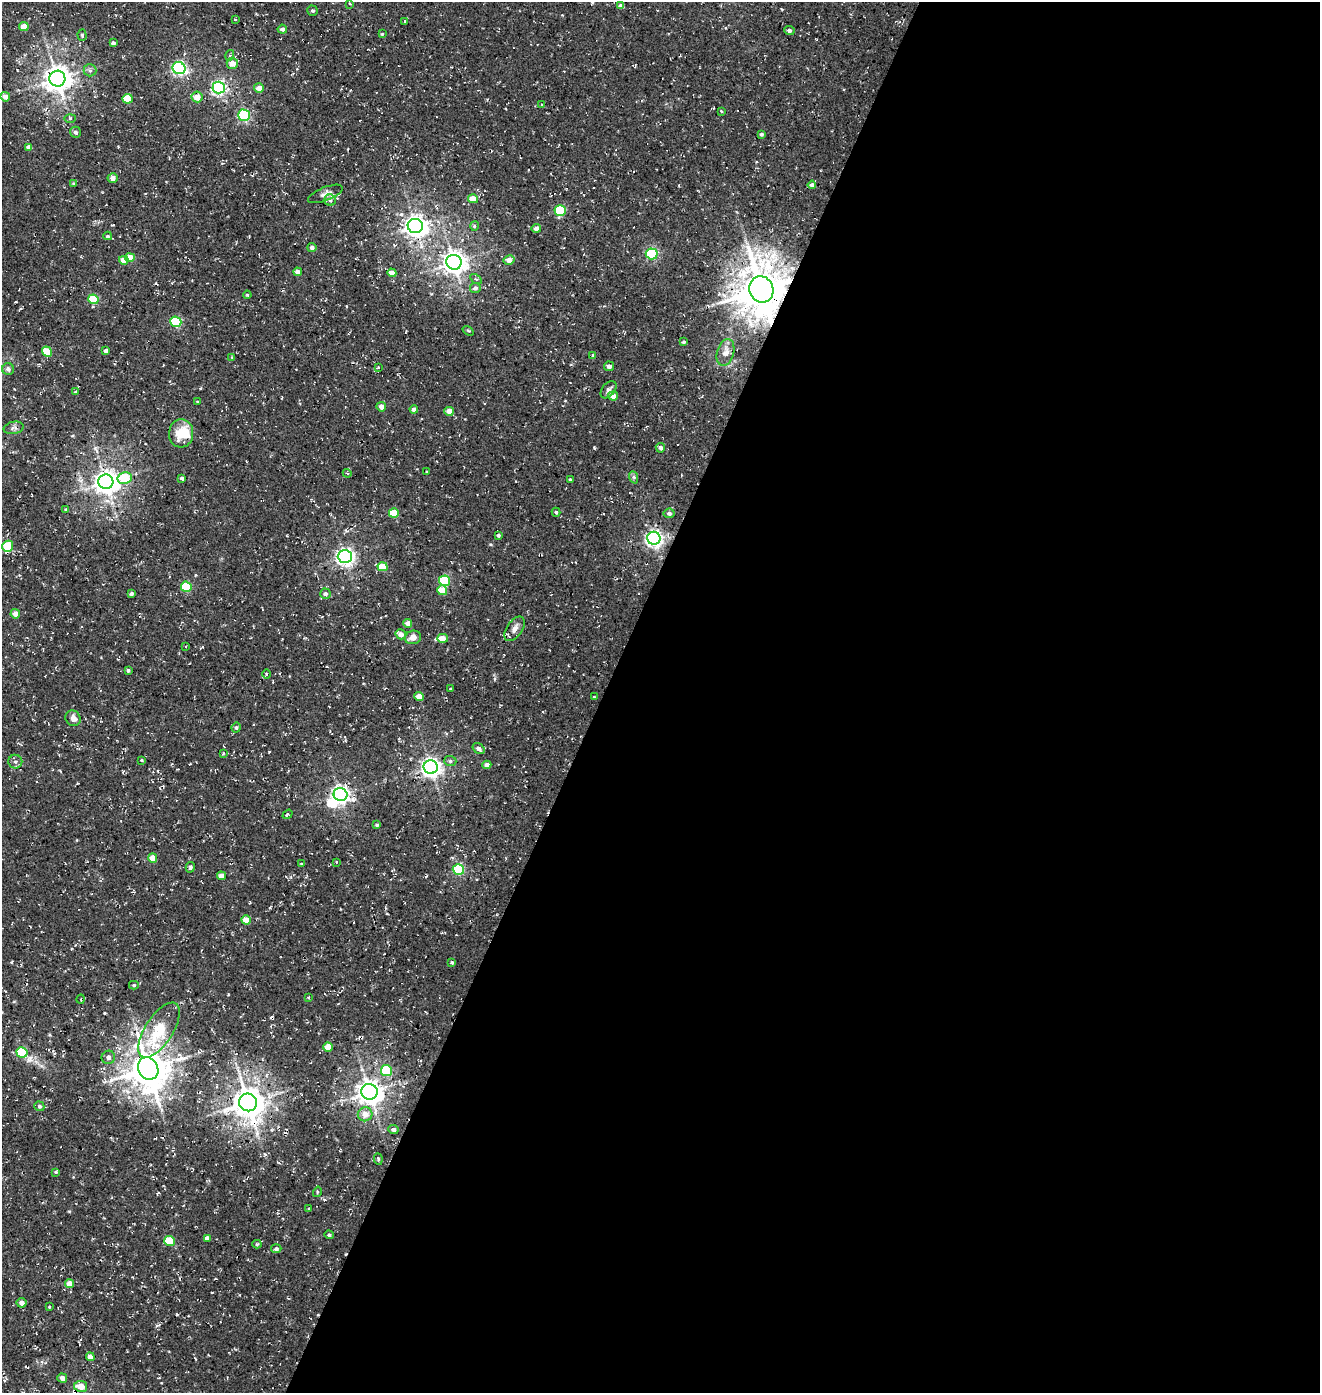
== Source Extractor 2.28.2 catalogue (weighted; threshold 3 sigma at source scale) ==
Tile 12 of 4 x 4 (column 4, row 3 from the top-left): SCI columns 4285-5602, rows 1512-2902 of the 5867 x 5812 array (HDU 1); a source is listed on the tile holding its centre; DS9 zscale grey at full resolution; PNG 1322 x 1395 px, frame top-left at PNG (2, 2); each listed source drawn as its Kron ellipse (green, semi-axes under 4 px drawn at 4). Shown black and unused: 54% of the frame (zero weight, under 3 of 4 exposures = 8% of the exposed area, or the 3 px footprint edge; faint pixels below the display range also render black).
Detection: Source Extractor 2.28.2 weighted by HDU 2 'WHT'; one run over the whole footprint, this tile lists its part. Background 0.00286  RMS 0.0023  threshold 0.0102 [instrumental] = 3 sigma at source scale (4.5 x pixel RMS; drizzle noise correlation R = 1.50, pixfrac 1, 0.0396/0.0396 arcsec/px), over >= 5 px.
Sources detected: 162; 2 inside a brighter object's white glare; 2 cosmic-ray / hot-pixel residue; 1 long thin detection or spike segment (spike, bleed or trail) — neither listed nor drawn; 2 inside a brighter listed object's ellipse — not listed separately; the other 155 listed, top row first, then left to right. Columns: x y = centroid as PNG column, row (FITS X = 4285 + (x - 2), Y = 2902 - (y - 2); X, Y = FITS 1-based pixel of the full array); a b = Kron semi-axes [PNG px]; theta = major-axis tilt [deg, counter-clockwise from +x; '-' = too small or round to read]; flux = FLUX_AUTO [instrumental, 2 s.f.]
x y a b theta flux
350 4 3 2 - 0.17
621 6 4 4 - 1.1
313 11 5 5 - 0.44
235 19 4 3 - 0.17
405 21 4 2 - 0.22
24 27 4 4 - 3
282 29 5 4 - 0.76
789 30 5 4 - 0.63
382 34 3 3 - 0.26
82 35 5 4 - 0.36
113 43 4 4 - 0.68
230 55 5 4 - 0.29
232 63 5 5 - 2.2
179 68 6 5 - 43
90 70 6 6 - 0.55
57 79 8 8 - 250
219 87 6 6 - 47
259 88 5 4 - 1.9
5 97 5 4 - 1.7
197 97 5 5 - 2.2
127 99 5 5 - 6.9
542 105 4 3 - 0.3
721 111 4 3 - 0.22
244 115 6 5 - 26
70 118 6 4 2 0.37
75 132 5 5 - 0.64
761 134 3 3 - 0.42
28 147 4 4 - 0.99
113 178 5 4 - 1.4
74 184 4 3 - 0.29
812 185 4 4 - 0.87
325 194 18 6 21 1.3
473 199 5 4 - 2.7
330 200 5 5 - 0.49
560 211 5 5 - 14
415 226 7 7 - 160
474 226 5 3 - 0.35
536 228 5 4 - 1.1
108 236 4 3 - 0.31
312 247 4 4 - 0.79
652 254 6 5 - 25
130 258 5 4 - 3.4
124 260 5 4 - 2.3
509 260 5 5 - 1.6
454 262 8 7 - 190
298 272 4 4 - 1.1
392 273 4 4 - 2
476 279 6 4 -31 0.33
475 288 5 5 - 0.74
761 289 13 12 - 840
247 295 4 3 - 0.24
93 299 5 5 - 9.8
176 322 5 5 - 19
468 331 6 3 -36 0.28
683 342 4 4 - 0.39
106 351 4 4 - 0.89
47 352 5 5 - 5.4
725 352 14 8 73 1.6
593 355 4 3 - 0.35
232 357 3 3 - 0.27
609 366 5 4 - 0.8
378 367 4 2 - 0.19
8 369 6 6 - 0.76
608 390 10 6 51 0.81
75 392 4 3 - 0.23
613 396 5 4 - 2
198 402 4 3 - 0.34
381 407 5 4 - 1.5
414 409 4 4 - 0.91
449 411 5 4 - 2
14 428 10 6 11 0.73
181 433 14 12 86 4.6
660 448 5 4 - 0.79
427 472 3 3 - 0.24
347 473 4 3 - 0.23
633 477 6 4 -69 0.4
125 478 7 6 - 8.6
182 478 3 3 - 0.56
570 480 3 3 - 0.28
106 482 7 7 - 200
66 509 4 4 - 0.23
556 512 4 4 - 0.44
394 513 5 4 - 5.5
669 513 5 5 - 0.69
498 535 3 3 - 0.44
654 538 7 6 - 80
8 546 6 5 - 8.2
345 556 7 6 - 79
383 567 5 4 - 5.1
445 581 5 5 - 13
186 587 5 5 - 11
442 590 5 5 - 4
131 593 4 3 - 0.45
325 594 5 5 - 0.7
15 614 5 4 - 1.6
408 623 4 4 - 1.3
515 629 14 8 55 1.4
401 634 5 5 - 1.5
413 637 8 6 16 1.6
442 638 5 4 - 3.2
186 646 3 2 - 0.17
128 670 4 3 - 0.49
266 674 4 3 - 0.25
451 689 3 3 - 0.25
419 696 4 4 - 2.4
594 697 3 3 - 0.19
73 718 8 7 - 1.2
236 728 5 4 - 0.44
478 749 6 5 - 0.99
223 754 3 3 - 0.24
142 760 4 3 - 0.28
450 761 6 5 - 0.48
15 762 7 7 - 0.6
487 765 4 4 - 1.2
431 767 7 6 - 110
340 794 7 6 - 85
288 814 5 4 - 0.33
377 825 3 3 - 0.33
153 858 4 4 - 3.1
336 862 3 2 - 0.19
301 864 3 3 - 0.3
190 867 5 4 - 0.5
458 869 6 5 - 20
221 876 4 4 - 1.7
246 920 5 4 - 2.6
452 962 4 3 - 0.34
134 985 5 4 - 0.31
308 997 3 3 - 0.25
81 999 4 3 - 0.2
159 1030 31 13 57 9.1
328 1047 5 4 - 2.9
22 1052 5 5 - 11
108 1057 7 6 - 0.89
148 1069 11 10 - 570
386 1071 5 5 - 8.8
369 1092 8 7 - 220
248 1102 9 8 - 390
39 1106 5 4 - 0.48
365 1114 7 7 - 2
393 1129 5 4 - 0.65
378 1159 6 3 -84 0.29
56 1172 4 3 - 0.27
317 1192 5 3 - 0.22
309 1209 3 3 - 0.25
329 1235 5 4 - 0.41
207 1238 4 4 - 1.1
170 1241 5 5 - 6
257 1244 4 4 - 0.35
276 1249 5 4 - 0.62
70 1284 4 4 - 2.6
22 1303 5 5 - 1.2
49 1307 4 3 - 0.19
90 1357 4 4 - 1.3
62 1378 5 4 - 1.2
81 1386 6 5 - 3.2
Overlapping masked pixels (flux is a lower limit): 4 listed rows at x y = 57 79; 761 289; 148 1069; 248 1102